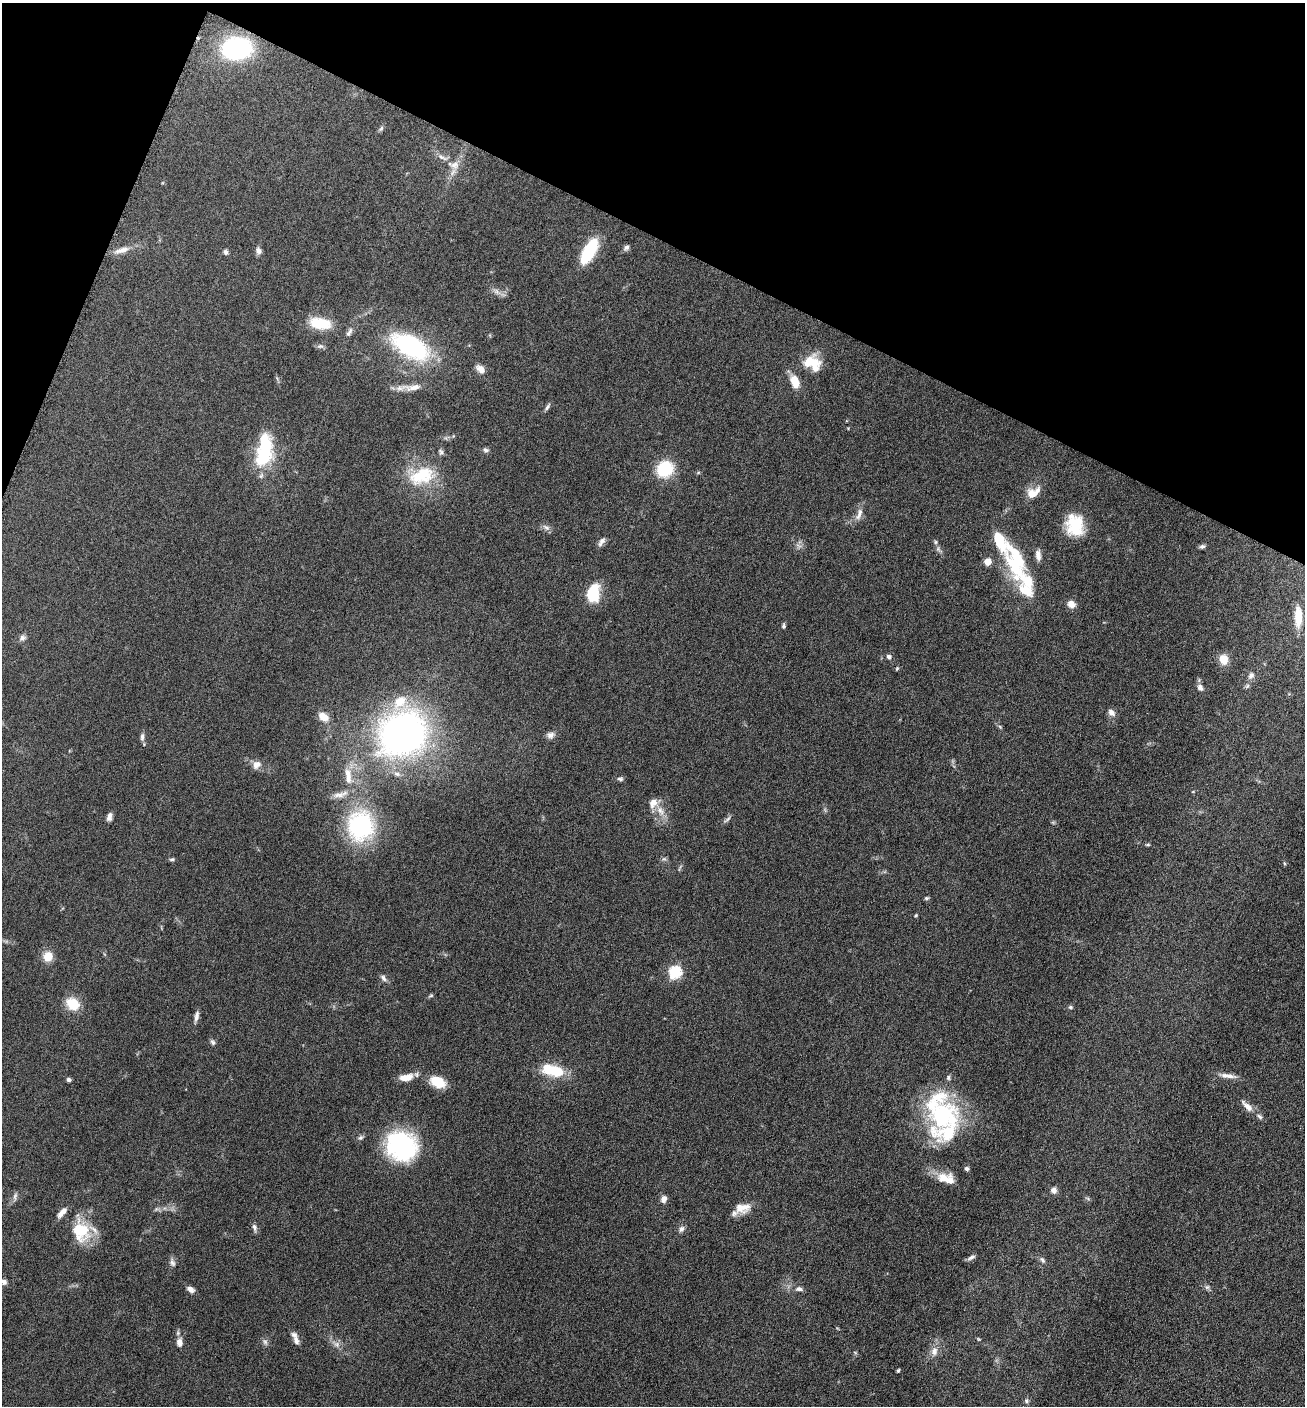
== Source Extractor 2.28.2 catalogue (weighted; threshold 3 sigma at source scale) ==
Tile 2 of 4 x 4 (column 2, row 1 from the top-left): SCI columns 1589-2891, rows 4219-5622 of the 5649 x 5632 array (HDU 1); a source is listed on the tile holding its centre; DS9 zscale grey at full resolution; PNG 1307 x 1408 px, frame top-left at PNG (2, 3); no overlay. Shown black and unused: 20% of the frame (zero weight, under 6 of 12 exposures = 1% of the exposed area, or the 3 px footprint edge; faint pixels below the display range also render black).
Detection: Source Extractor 2.28.2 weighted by HDU 2 'WHT'; one run over the whole footprint, this tile lists its part. Background 0.088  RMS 0.0039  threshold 0.0158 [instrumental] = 3 sigma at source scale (4.09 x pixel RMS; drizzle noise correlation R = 1.36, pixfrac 0.8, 0.05/0.05 arcsec/px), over >= 5 px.
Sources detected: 120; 16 inside a brighter listed object's ellipse — not listed separately; the other 104 listed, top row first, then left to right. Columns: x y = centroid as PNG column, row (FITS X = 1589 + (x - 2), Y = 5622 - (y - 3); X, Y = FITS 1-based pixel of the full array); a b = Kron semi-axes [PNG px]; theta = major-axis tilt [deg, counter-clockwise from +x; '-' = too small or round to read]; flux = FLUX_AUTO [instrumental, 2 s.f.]
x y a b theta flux
236 48 26 19 5 49
381 128 8 4 56 0.71
442 157 16 4 -23 1.7
455 165 14 11 -1 3.2
626 247 9 6 52 0.99
122 250 21 7 15 3.3
258 251 9 7 -67 1.4
589 251 27 11 61 17
225 252 7 5 -74 0.88
497 291 8 5 -45 1.2
320 323 23 12 -9 11
349 332 15 6 59 1.5
320 346 10 6 -2 0.98
411 347 46 22 -29 42
811 362 24 16 4 8.1
480 369 13 8 -43 2.3
795 381 16 10 -67 5.2
413 387 26 9 7 4
547 407 10 4 62 0.9
486 450 6 6 - 0.93
264 451 39 16 81 26
441 452 8 6 -51 0.8
665 469 16 14 43 17
422 476 36 21 20 17
1032 494 14 13 - 3.8
859 514 20 7 70 2.4
1075 525 24 19 -81 13
546 527 12 5 -30 1.2
601 542 13 6 56 1.5
935 542 5 5 - 0.55
1202 546 8 5 14 0.76
1016 561 56 24 -74 27
988 562 5 5 - 5.6
593 593 19 13 80 12
1071 604 10 8 -33 2.4
1298 617 25 9 -90 7.4
784 626 7 4 87 0.64
22 638 9 7 14 1.2
889 657 7 6 - 1
1224 659 10 9 - 4.6
897 668 5 4 - 0.41
1251 675 11 7 52 1.5
1247 686 7 4 45 0.67
1200 687 9 7 -60 1.4
1111 713 10 7 -47 1.8
323 717 14 9 -34 3.5
1000 727 6 4 -20 0.46
403 734 38 32 33 160
550 735 10 8 31 1.7
142 737 11 5 86 1.1
256 765 11 9 49 2.4
397 774 8 6 -15 1.1
348 776 26 9 -84 5.8
620 779 9 5 -8 0.79
339 795 22 7 9 3
660 811 15 8 -58 3.4
109 817 10 6 74 1.5
727 819 14 3 45 0.82
360 826 32 27 -85 39
172 859 7 4 5 0.63
926 898 5 4 - 0.5
916 915 4 3 - 0.35
48 956 13 11 75 3.9
675 972 6 6 - 45
383 978 10 6 -63 1.1
431 995 6 4 17 0.49
73 1004 18 14 -38 6.9
1070 1007 6 5 - 0.55
196 1016 13 5 77 1.6
213 1042 8 5 -58 0.87
553 1070 25 11 -14 14
1230 1076 17 7 -6 2.3
406 1077 16 8 10 4.2
69 1080 5 5 - 0.8
438 1082 17 11 -28 7.4
1247 1106 19 7 -44 3.1
943 1116 44 42 45 40
360 1138 7 6 - 0.78
401 1146 34 30 -29 39
967 1169 5 5 - 0.83
946 1178 24 13 -13 6.2
1054 1190 8 7 - 1.6
15 1196 11 5 79 1.1
664 1199 9 6 63 1.8
742 1208 20 12 9 4.8
62 1212 15 6 49 2.5
254 1227 10 6 -77 1.2
681 1229 9 7 53 1.2
81 1231 28 22 -72 13
971 1257 11 5 25 1.1
1042 1260 9 5 -53 0.89
172 1263 11 7 -70 1.3
4 1282 8 7 - 1.2
1207 1287 6 6 - 0.78
190 1289 8 5 -31 1.8
799 1289 10 6 -3 1.3
978 1339 5 3 - 0.36
296 1341 12 7 -71 1.6
179 1342 12 8 -82 2
265 1342 8 6 -62 1
337 1344 9 7 -45 1.5
934 1351 13 10 82 2.7
898 1371 3 3 - 0.7
1026 1401 6 6 - 0.76